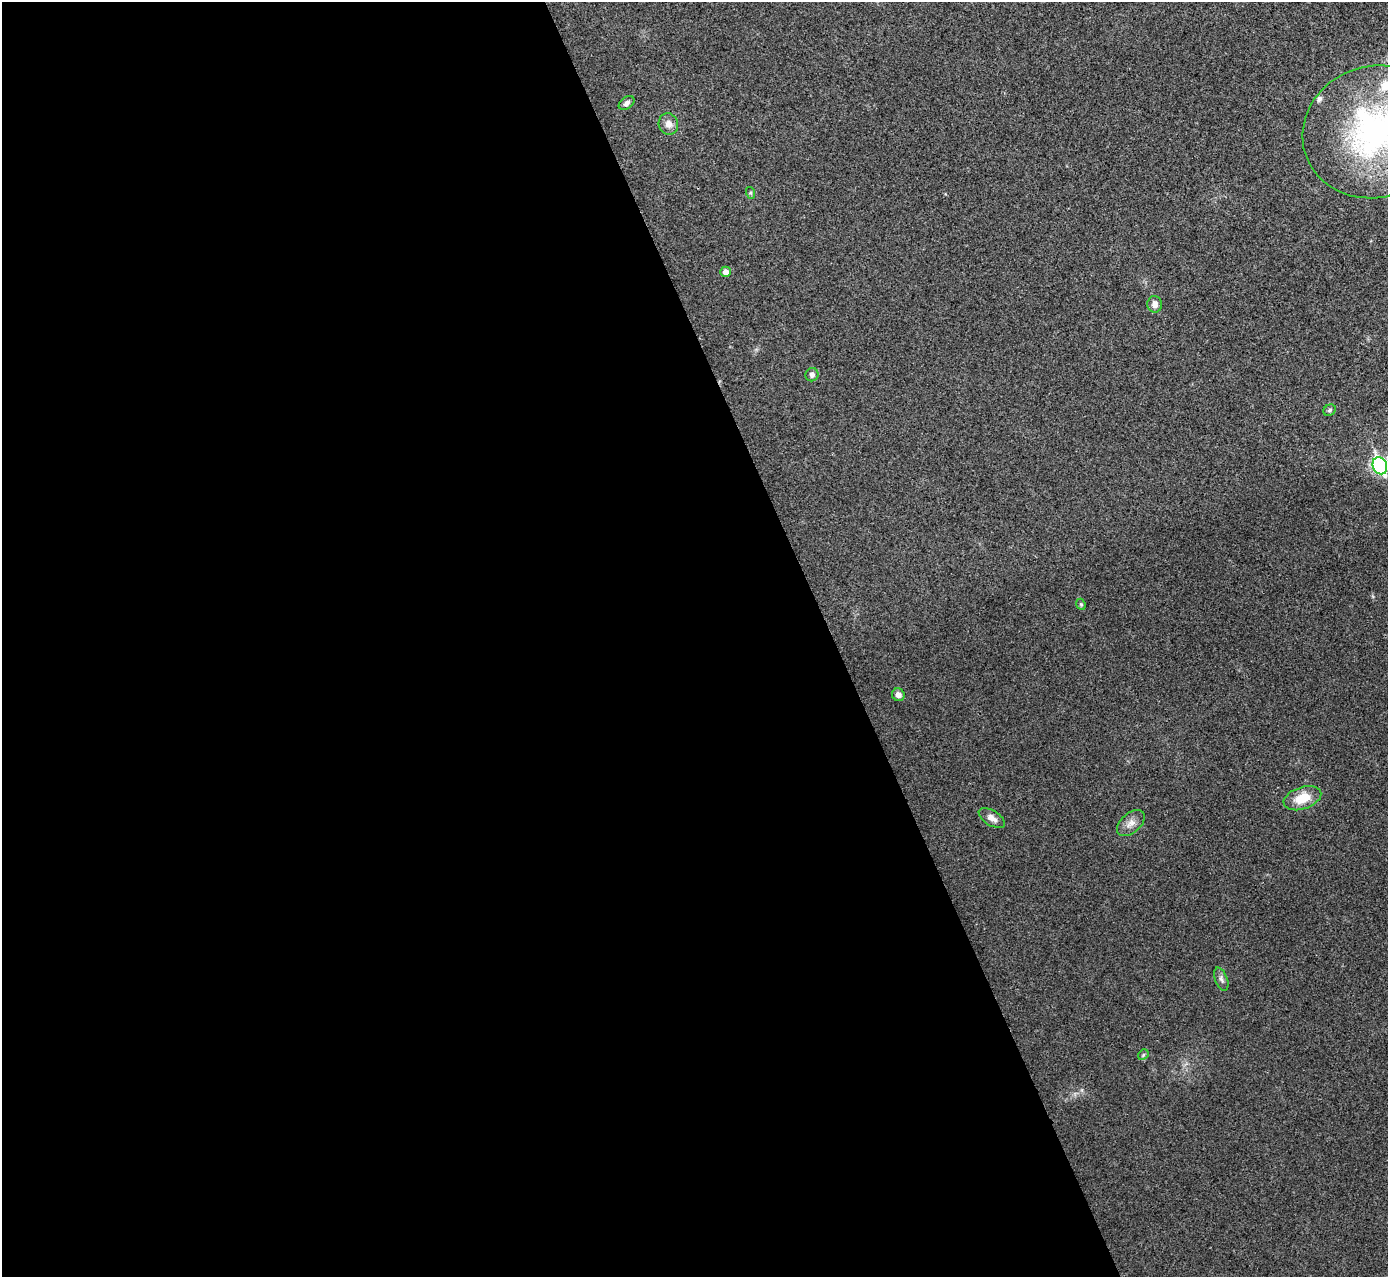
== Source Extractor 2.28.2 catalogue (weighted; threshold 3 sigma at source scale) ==
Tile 9 of 4 x 4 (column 1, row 3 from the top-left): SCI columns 6-1391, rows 1434-2708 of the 5558 x 5547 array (HDU 1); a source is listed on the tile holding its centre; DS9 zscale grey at full resolution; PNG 1390 x 1279 px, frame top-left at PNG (2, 2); each listed source drawn as its Kron ellipse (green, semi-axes under 4 px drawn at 4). Shown black and unused: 60% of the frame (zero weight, under 3 of 4 exposures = <1% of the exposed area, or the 3 px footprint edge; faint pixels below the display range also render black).
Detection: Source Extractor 2.28.2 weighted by HDU 2 'WHT'; one run over the whole footprint, this tile lists its part. Background 0.0315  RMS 0.0061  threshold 0.0276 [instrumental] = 3 sigma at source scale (4.5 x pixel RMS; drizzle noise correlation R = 1.50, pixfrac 1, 0.05/0.05 arcsec/px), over >= 5 px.
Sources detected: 18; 2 inside a brighter listed object's ellipse — not listed separately; the other 16 listed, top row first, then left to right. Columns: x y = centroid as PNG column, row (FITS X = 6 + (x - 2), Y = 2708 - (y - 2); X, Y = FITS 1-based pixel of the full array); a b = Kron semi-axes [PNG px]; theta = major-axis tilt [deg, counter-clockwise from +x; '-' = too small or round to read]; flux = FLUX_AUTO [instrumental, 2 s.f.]
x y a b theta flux
627 103 9 6 37 2.4
668 124 11 9 -68 4.1
1375 132 73 66 17 160
751 193 6 4 -71 0.72
726 272 5 5 - 3.9
1155 304 8 7 - 3.7
812 375 7 6 - 2.2
1330 410 6 5 - 1.3
1380 466 9 7 -67 150
1081 604 6 4 -67 0.88
898 695 6 6 - 3
1302 798 19 11 19 12
992 818 14 7 -32 4.2
1131 823 16 9 41 4.7
1221 979 12 6 -69 2.1
1143 1055 6 4 47 0.9
Isophote crosses this tile's border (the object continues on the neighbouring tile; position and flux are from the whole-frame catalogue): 2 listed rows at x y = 1375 132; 1380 466